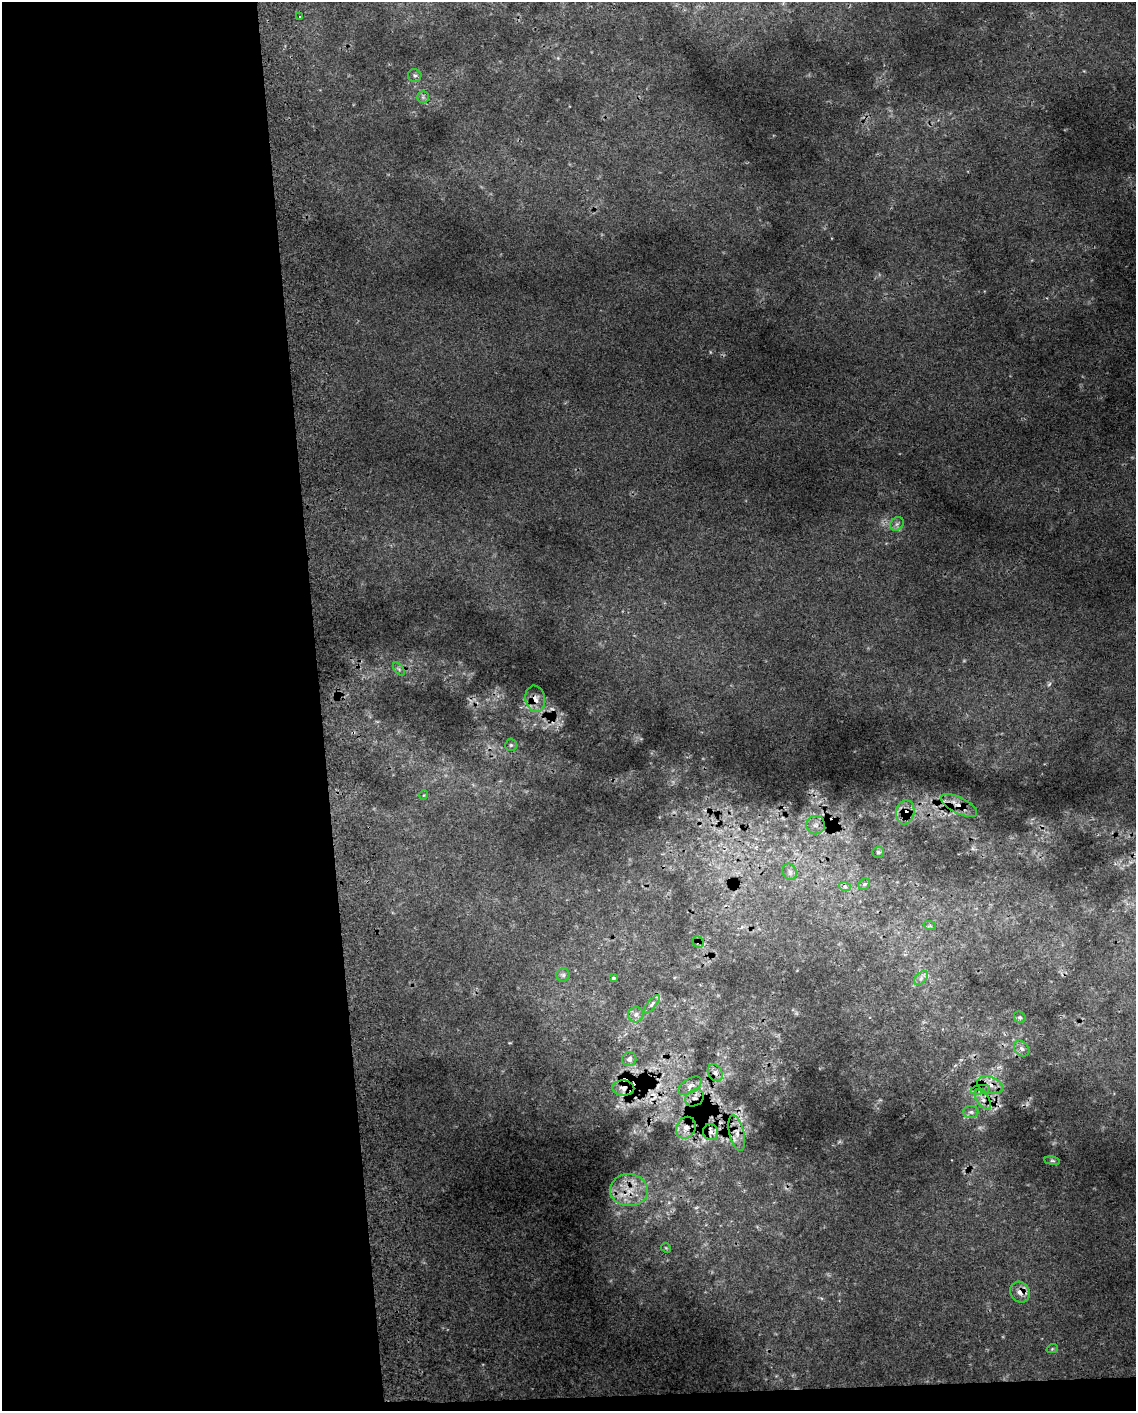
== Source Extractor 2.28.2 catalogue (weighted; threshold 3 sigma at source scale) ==
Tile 9 of 4 x 3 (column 1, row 3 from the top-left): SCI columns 41-1174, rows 9-1417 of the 4618 x 4284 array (HDU 1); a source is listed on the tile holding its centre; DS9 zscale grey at full resolution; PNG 1138 x 1413 px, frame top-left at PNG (2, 2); each listed source drawn as its Kron ellipse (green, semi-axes under 4 px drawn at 4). Shown black and unused: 29% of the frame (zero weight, under 2 of 3 exposures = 3% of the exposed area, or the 3 px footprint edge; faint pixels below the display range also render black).
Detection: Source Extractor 2.28.2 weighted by HDU 2 'WHT'; one run over the whole footprint, this tile lists its part. Background 0.0275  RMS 0.013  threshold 0.0593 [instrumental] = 3 sigma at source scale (4.5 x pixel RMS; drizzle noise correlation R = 1.50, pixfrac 1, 0.0396/0.0396 arcsec/px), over >= 5 px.
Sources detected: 44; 3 cosmic-ray / hot-pixel residue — neither listed nor drawn; the other 41 listed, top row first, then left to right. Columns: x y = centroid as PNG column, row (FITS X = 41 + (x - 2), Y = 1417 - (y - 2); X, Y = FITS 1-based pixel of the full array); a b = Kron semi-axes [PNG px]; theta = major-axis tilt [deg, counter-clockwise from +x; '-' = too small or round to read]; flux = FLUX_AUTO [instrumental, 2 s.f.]
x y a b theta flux
300 16 3 2 - 2.5
415 76 7 6 - 3.6
423 97 6 6 - 2.8
897 524 7 6 - 4.1
399 669 7 4 -53 2.3
535 699 13 10 -79 12
511 745 6 6 - 2.3
424 795 5 3 - 1.1
959 805 19 8 -27 17
905 812 12 9 78 12
816 825 9 9 - 7.5
878 852 6 5 - 2.7
790 872 8 6 -66 4.4
864 884 6 5 - 2.2
845 887 6 4 -20 2.1
930 926 6 4 -18 2
698 942 6 5 - 2.9
563 975 6 6 - 2.9
613 978 3 3 - 1.9
921 978 8 5 46 4.4
652 1004 11 4 50 4.4
636 1015 8 7 - 5.9
1020 1017 6 5 - 2.4
1022 1049 9 6 -47 4.7
629 1059 7 7 - 5
715 1073 9 7 -54 5.6
990 1085 13 8 -20 12
690 1086 13 7 33 7.3
623 1088 11 7 -3 9.3
980 1090 10 4 10 4.9
695 1098 10 8 35 8.5
983 1100 11 5 -53 7.2
971 1112 8 6 0 4.3
686 1128 11 9 58 13
711 1132 8 7 - 7.1
737 1133 18 7 -77 12
1052 1161 8 4 -8 2.4
629 1190 19 16 -3 33
666 1248 5 4 - 1.5
1020 1292 11 9 -57 10
1052 1349 6 3 19 1.3
Overlapping masked pixels (flux is a lower limit): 13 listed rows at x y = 535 699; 959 805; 905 812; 698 942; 715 1073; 990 1085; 623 1088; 980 1090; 695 1098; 686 1128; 711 1132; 629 1190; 1020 1292
Unlisted compact peaks at least as high as the median listed source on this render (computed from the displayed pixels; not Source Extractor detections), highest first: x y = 710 352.